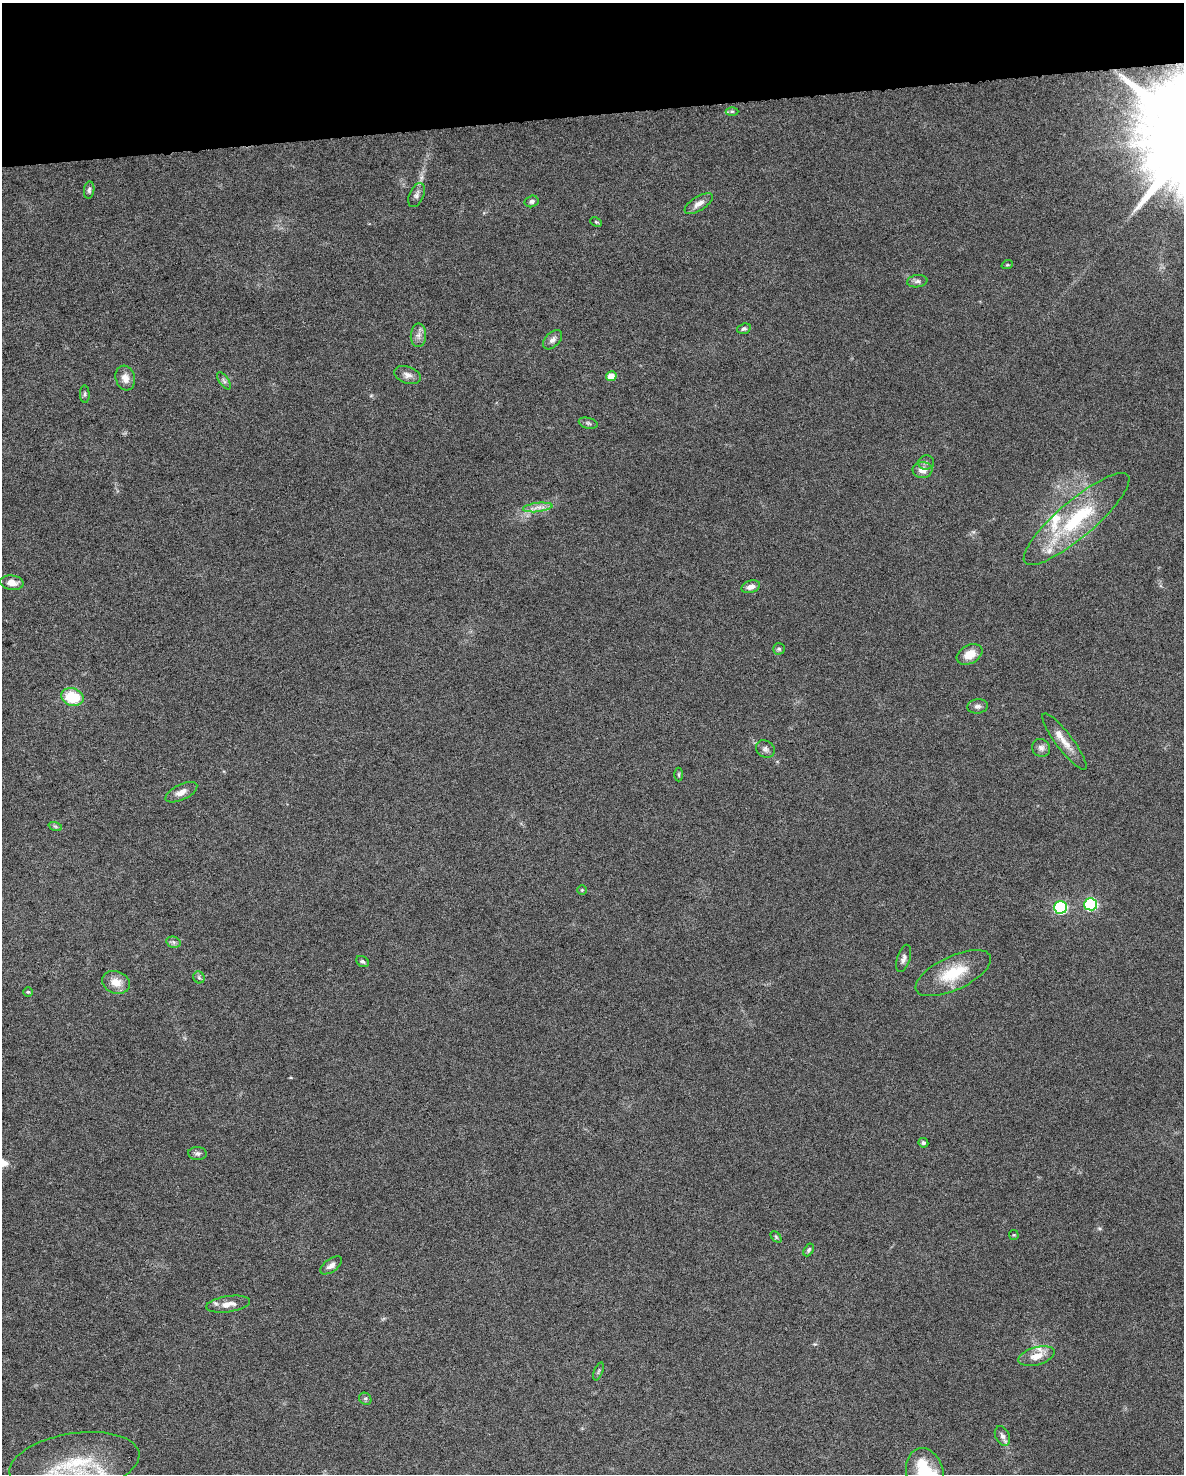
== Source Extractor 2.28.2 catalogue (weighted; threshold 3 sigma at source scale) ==
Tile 3 of 4 x 3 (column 3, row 1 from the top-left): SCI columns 2367-3548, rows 3006-4477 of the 4731 x 4494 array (HDU 1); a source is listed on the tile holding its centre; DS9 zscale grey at full resolution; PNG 1186 x 1476 px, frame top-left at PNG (2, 3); each listed source drawn as its Kron ellipse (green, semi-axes under 4 px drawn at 4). Shown black and unused: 8% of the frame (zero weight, under 6 of 12 exposures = <1% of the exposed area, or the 3 px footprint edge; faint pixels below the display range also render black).
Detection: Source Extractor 2.28.2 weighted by HDU 2 'WHT'; one run over the whole footprint, this tile lists its part. Background 0.0368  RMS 0.0023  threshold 0.00935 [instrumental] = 3 sigma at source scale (4.09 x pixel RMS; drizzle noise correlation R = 1.36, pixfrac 0.8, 0.0396/0.0396 arcsec/px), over >= 5 px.
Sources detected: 60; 4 inside a brighter listed object's ellipse — not listed separately; the other 56 listed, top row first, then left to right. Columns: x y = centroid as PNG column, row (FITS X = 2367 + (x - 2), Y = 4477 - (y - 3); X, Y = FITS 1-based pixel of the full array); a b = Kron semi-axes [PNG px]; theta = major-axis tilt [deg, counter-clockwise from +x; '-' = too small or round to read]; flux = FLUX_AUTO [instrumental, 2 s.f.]
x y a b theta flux
732 111 6 4 0 0.33
89 190 8 5 82 0.52
416 195 13 7 67 0.89
532 201 7 5 15 0.55
699 204 16 7 32 1.5
596 222 6 4 -24 0.25
1007 265 6 3 18 0.24
917 281 10 6 6 0.7
744 329 7 5 18 0.44
418 335 12 7 87 1.1
553 340 11 7 45 1
407 375 14 8 -19 1.2
611 376 5 5 - 2.8
125 378 12 9 -73 1.7
224 381 10 4 -55 0.55
85 394 8 5 -86 0.4
588 423 9 5 -14 0.53
926 463 8 7 - 0.58
922 470 10 8 -2 1.7
538 507 15 4 7 1.3
1077 519 67 18 40 18
12 583 12 7 -8 1.8
751 587 9 6 18 1.4
779 649 6 5 - 0.4
970 654 14 9 28 2.9
72 697 11 8 -16 7.7
978 706 10 7 6 0.75
1064 742 34 8 -53 2.8
1041 748 9 8 - 0.99
765 749 10 8 -35 0.78
679 775 7 3 90 0.26
181 792 17 8 26 1.6
55 826 7 4 -19 0.34
582 890 4 4 - 0.22
1091 904 6 6 - 24
1060 907 6 6 - 28
173 942 7 5 -13 0.53
904 958 14 6 72 0.91
362 961 7 5 -31 0.44
953 973 41 17 25 8.4
199 977 6 5 - 0.38
116 982 14 11 -19 2.7
28 992 5 5 - 0.29
923 1143 5 4 - 0.41
197 1154 9 6 -4 0.64
1014 1235 5 5 - 0.22
776 1237 6 4 -46 0.29
809 1250 7 4 60 0.41
331 1265 12 6 36 1.1
228 1304 22 8 8 2.1
1036 1356 18 9 16 2.6
598 1371 9 3 69 0.32
365 1399 6 5 - 0.44
1002 1436 10 7 -63 0.91
74 1463 66 30 9 18
925 1473 25 18 -75 13
Isophote crosses this tile's border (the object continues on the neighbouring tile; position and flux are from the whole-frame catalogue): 2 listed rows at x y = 74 1463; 925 1473